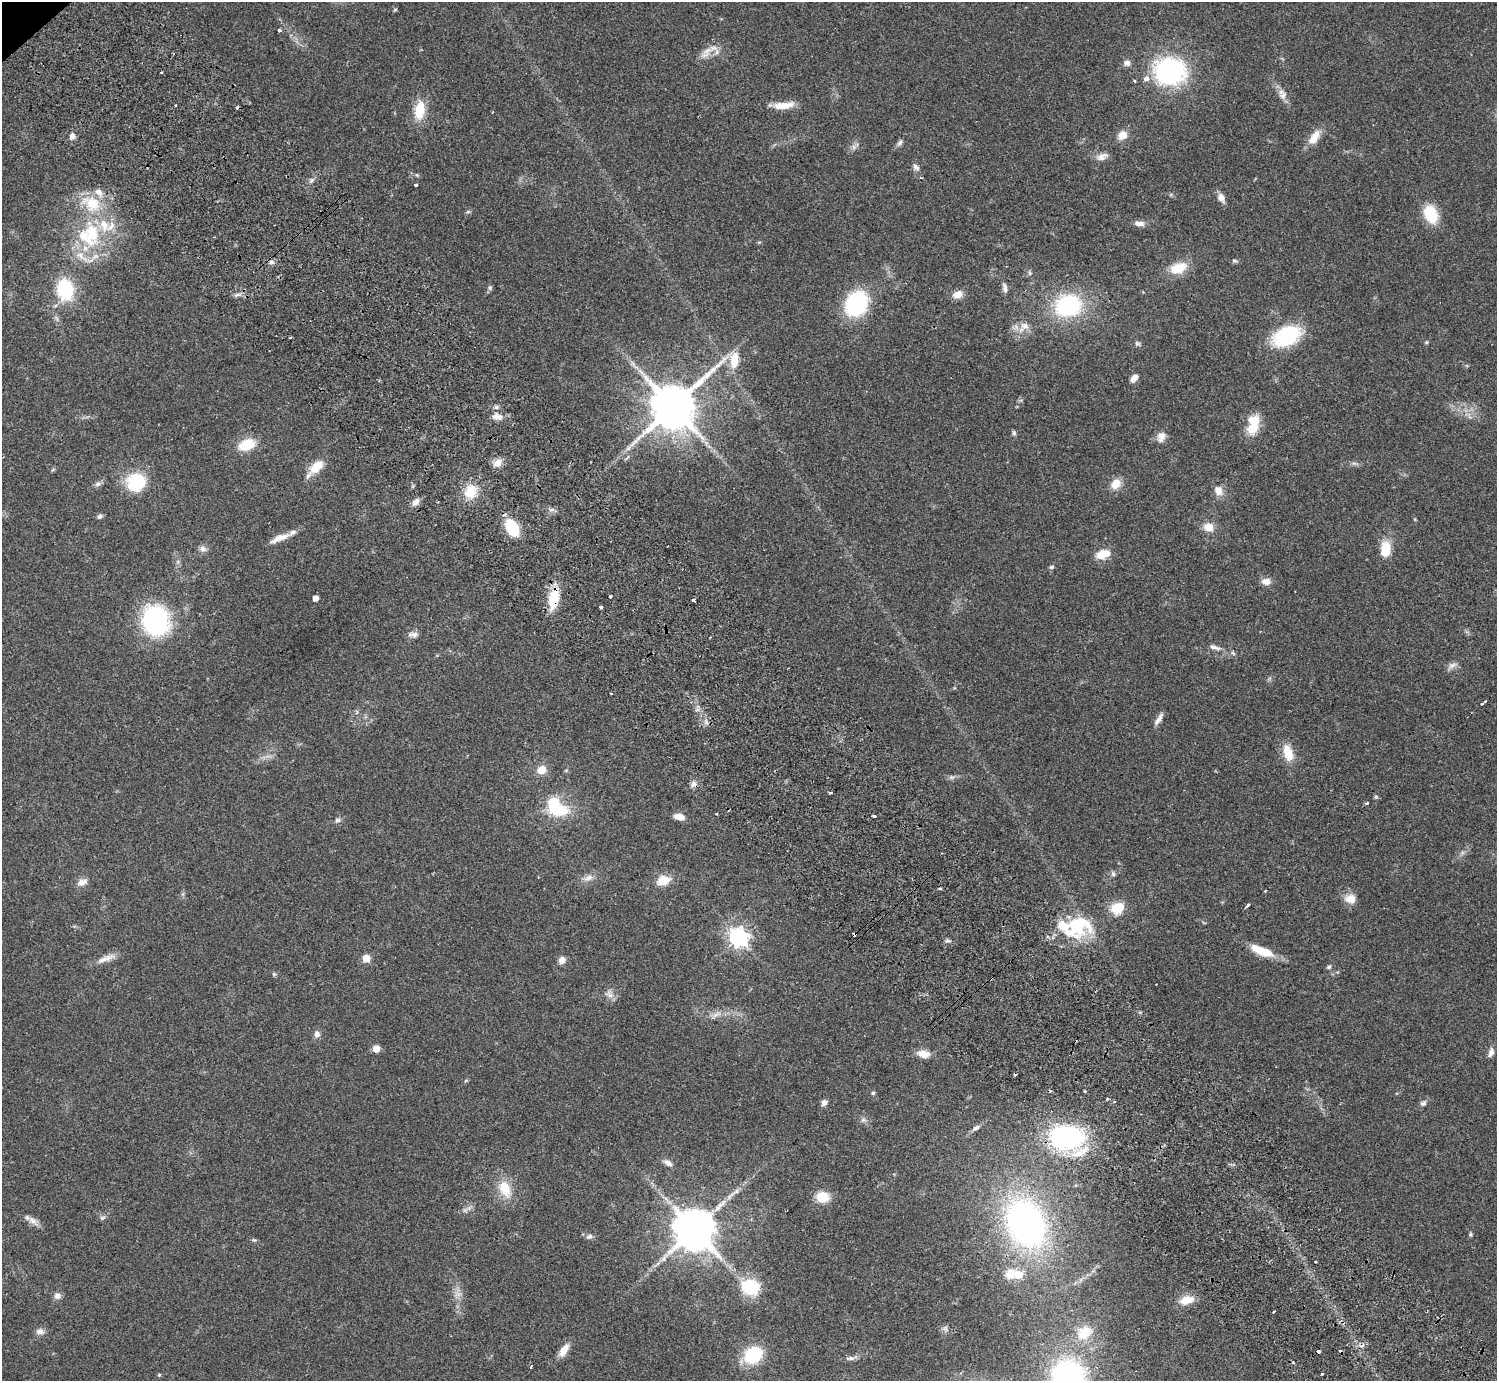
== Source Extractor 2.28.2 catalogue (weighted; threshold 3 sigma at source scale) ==
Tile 6 of 4 x 4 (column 2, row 2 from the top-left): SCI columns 1542-3036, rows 3103-4481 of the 6070 x 6064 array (HDU 1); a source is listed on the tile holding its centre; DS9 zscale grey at full resolution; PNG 1499 x 1383 px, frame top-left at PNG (2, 2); no overlay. Shown black and unused: <1% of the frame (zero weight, under 2 of 3 exposures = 3% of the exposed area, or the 3 px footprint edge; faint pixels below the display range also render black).
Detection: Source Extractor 2.28.2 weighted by HDU 2 'WHT'; one run over the whole footprint, this tile lists its part. Background 0.061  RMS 0.0072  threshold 0.0325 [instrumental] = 3 sigma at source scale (4.5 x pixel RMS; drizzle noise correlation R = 1.50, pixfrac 1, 0.05/0.05 arcsec/px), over >= 5 px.
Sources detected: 176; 1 inside a brighter object's white glare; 11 cosmic-ray / hot-pixel residue — not listed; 11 inside a brighter listed object's ellipse — not listed separately; the other 153 listed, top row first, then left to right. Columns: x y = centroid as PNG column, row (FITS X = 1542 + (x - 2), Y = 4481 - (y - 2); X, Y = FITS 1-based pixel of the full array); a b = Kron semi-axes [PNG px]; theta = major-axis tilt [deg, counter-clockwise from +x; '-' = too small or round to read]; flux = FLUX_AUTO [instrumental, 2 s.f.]
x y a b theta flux
395 9 5 4 - 0.93
279 30 4 3 - 1.8
707 51 20 9 31 7.1
1127 63 8 7 - 3.2
1170 71 36 31 1 84
161 72 3 2 - 1.2
1135 81 4 3 - 0.59
1283 95 12 10 80 4.2
783 105 25 8 5 11
175 106 3 3 - 1.3
420 110 20 11 82 18
1122 135 12 10 48 6.5
72 136 7 6 - 3.4
1314 137 21 10 58 9.1
900 143 9 5 46 1.9
854 147 7 5 -88 1.7
1102 156 16 9 23 4.5
916 167 10 7 -52 2.5
416 185 4 3 - 2
99 192 15 8 -50 5.3
1221 197 12 8 -73 4.6
1431 214 17 12 -68 25
1139 223 12 6 -6 4
91 234 42 23 86 51
1234 260 8 4 -1 1.2
271 262 7 6 - 1.9
1178 268 19 11 19 17
1030 273 6 5 - 1.2
490 288 6 5 - 1.3
1005 288 14 6 -82 2.7
65 290 23 17 -80 38
958 294 11 8 12 6.6
856 304 22 17 61 71
1068 306 23 18 20 73
1025 326 13 10 6 6
1286 336 23 15 28 69
1426 342 5 4 - 1
1137 343 7 6 - 1.4
734 360 18 9 82 14
1134 378 9 6 51 4.1
496 407 6 6 - 1.7
673 407 14 12 42 3500
497 417 13 8 -5 4.9
1253 424 25 13 77 17
1014 433 7 5 -78 1.3
1161 437 13 10 73 5.2
246 445 17 11 23 18
628 448 7 6 - 2.1
498 463 11 9 44 5.7
1354 463 7 4 17 1.4
316 467 23 12 43 11
136 482 21 20 - 31
98 484 9 7 35 2.1
1116 484 14 11 49 7.8
1218 490 13 10 -68 6
470 491 13 11 67 18
416 502 10 7 46 3.9
551 510 7 4 19 1.5
100 516 7 6 - 1.7
1208 527 10 8 -19 9.2
512 528 15 9 -58 32
279 538 29 7 23 7.6
203 549 9 7 -24 2.8
1385 549 18 11 86 14
1103 554 16 9 18 11
1051 567 6 5 - 1.3
1266 581 13 8 -11 4.5
610 597 3 3 - 8.7
315 598 5 4 - 5.1
554 598 28 12 77 18
694 600 3 3 - 4.1
601 607 3 3 - 1.5
156 620 25 21 -76 100
413 634 14 7 -2 3.1
1214 647 17 5 -16 3.5
1233 653 9 3 -45 1.1
1452 665 12 7 31 3.2
611 694 3 2 - 1
1482 704 3 2 - 1.2
1159 719 19 5 55 3.7
706 722 7 6 - 2
1288 753 18 10 -73 14
541 770 10 8 24 8
566 770 6 3 19 0.72
951 777 8 5 7 1.8
694 784 9 7 70 2.9
830 793 3 3 - 1.1
1376 797 5 5 - 1
1367 803 3 3 - 2.4
558 810 23 14 7 25
874 816 3 3 - 2.4
679 817 12 7 -12 5.8
338 820 8 6 36 2.1
1113 874 7 6 - 1.7
588 878 14 7 18 4.1
663 880 15 10 14 11
82 882 14 8 22 4.8
1265 891 3 2 - 1.3
1350 899 15 13 -7 7.1
1248 905 5 3 - 3
1117 908 17 14 39 14
1078 925 39 31 19 47
738 937 7 7 - 360
1261 951 27 9 -22 17
366 958 5 5 - 15
105 959 29 7 20 6.5
562 960 9 8 - 3.9
1329 967 6 5 - 1.3
274 974 5 5 - 0.98
609 994 12 8 -34 3.7
716 1014 15 5 32 3.5
317 1034 8 6 90 3.3
376 1049 5 5 - 10
1491 1052 14 7 70 3.3
923 1054 15 8 -10 7
1085 1091 3 2 - 0.89
873 1093 4 4 - 1.3
1107 1099 4 3 - 0.87
824 1102 8 6 53 2.9
1423 1103 9 7 28 2.1
863 1120 7 6 - 1.7
976 1128 11 6 34 2.6
1067 1137 27 18 -2 130
668 1163 13 7 -31 3.5
505 1188 23 14 -67 16
822 1197 13 11 -10 13
102 1218 9 5 19 1.6
33 1221 15 8 -39 4.3
1026 1223 48 36 -65 230
694 1230 11 11 - 2700
1470 1234 5 5 - 1
589 1236 9 6 22 2
254 1240 7 4 -1 1
1315 1262 3 2 - 0.69
1010 1274 11 9 56 9.3
1018 1275 7 6 - 14
750 1287 17 14 -14 32
458 1294 10 7 0 3.3
57 1296 9 8 - 3.1
1187 1300 19 10 15 10
1274 1312 3 2 - 1
945 1328 8 7 - 1.8
40 1331 11 8 -5 3.2
1084 1333 20 14 40 15
564 1351 17 7 57 8
1318 1351 3 3 - 7.9
753 1355 13 11 33 45
851 1358 9 6 -5 2.1
1293 1362 4 3 - 0.79
531 1366 4 3 - 0.7
1322 1374 3 3 - 2.8
159 1375 5 4 - 0.77
1068 1376 31 28 -35 130
Overlapping masked pixels (flux is a lower limit): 1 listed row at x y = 554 598
Isophote crosses this tile's border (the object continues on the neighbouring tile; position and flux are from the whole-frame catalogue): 1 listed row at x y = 1068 1376